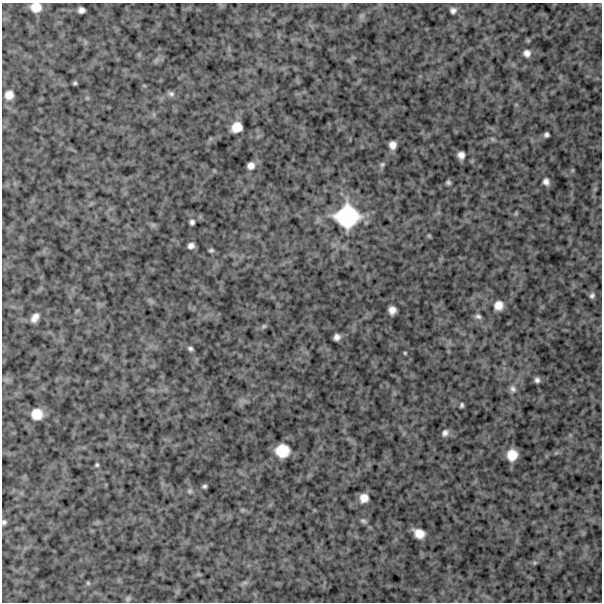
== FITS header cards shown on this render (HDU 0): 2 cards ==
NAXIS1  =                  600
NAXIS2  =                  600

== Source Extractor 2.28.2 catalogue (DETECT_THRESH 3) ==
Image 600 x 600 px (HDU 0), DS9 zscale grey, 1 PNG px = 1 image px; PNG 604 x 604 px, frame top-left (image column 1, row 600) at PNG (2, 3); no overlay
Background 1170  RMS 200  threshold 589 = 3 sigma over >= 5 px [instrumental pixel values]
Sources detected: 54; all 54 listed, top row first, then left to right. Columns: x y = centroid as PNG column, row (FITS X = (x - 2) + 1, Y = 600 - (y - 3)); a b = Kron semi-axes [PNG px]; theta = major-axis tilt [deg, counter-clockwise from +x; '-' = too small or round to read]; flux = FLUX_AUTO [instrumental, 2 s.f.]
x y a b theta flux
36 7 10 8 -1 160000
81 10 6 6 - 58000
453 10 7 6 - 49000
361 16 7 4 71 32000
527 53 8 8 - 71000
75 83 5 4 - 22000
171 94 9 7 -29 40000
9 95 10 9 - 120000
236 127 10 8 32 170000
546 135 5 5 - 36000
492 139 7 6 - 26000
392 145 7 6 - 88000
461 155 7 6 - 77000
382 164 7 6 - 29000
251 166 6 6 - 75000
573 170 6 4 71 15000
448 182 4 4 - 29000
546 182 7 6 - 60000
516 213 6 4 48 17000
347 216 29 27 -1 960000
192 222 5 4 - 38000
153 225 6 6 - 28000
429 236 6 4 -43 16000
191 246 6 5 - 58000
211 250 5 3 - 23000
592 296 7 5 58 34000
499 305 10 9 - 130000
392 310 7 7 - 93000
478 316 9 6 -24 41000
35 318 11 7 55 89000
264 326 7 5 16 24000
337 337 6 6 - 61000
190 349 5 4 - 31000
405 353 4 4 - 15000
537 380 5 5 - 41000
513 389 10 8 -61 54000
462 405 5 4 - 26000
37 414 10 10 - 190000
445 433 9 7 52 56000
282 451 12 11 - 290000
556 453 7 4 19 21000
512 455 10 9 - 190000
97 465 5 5 - 23000
204 486 4 4 - 26000
190 491 8 6 -1 31000
364 498 8 7 - 120000
242 510 7 5 0 21000
363 521 9 6 -19 34000
4 522 6 5 - 33000
419 533 10 8 -28 150000
534 563 6 5 - 20000
245 582 7 4 0 30000
88 583 6 5 - 20000
128 599 8 5 50 26000
At the frame edge (FLAGS 8, measured only in part): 2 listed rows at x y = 36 7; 4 522